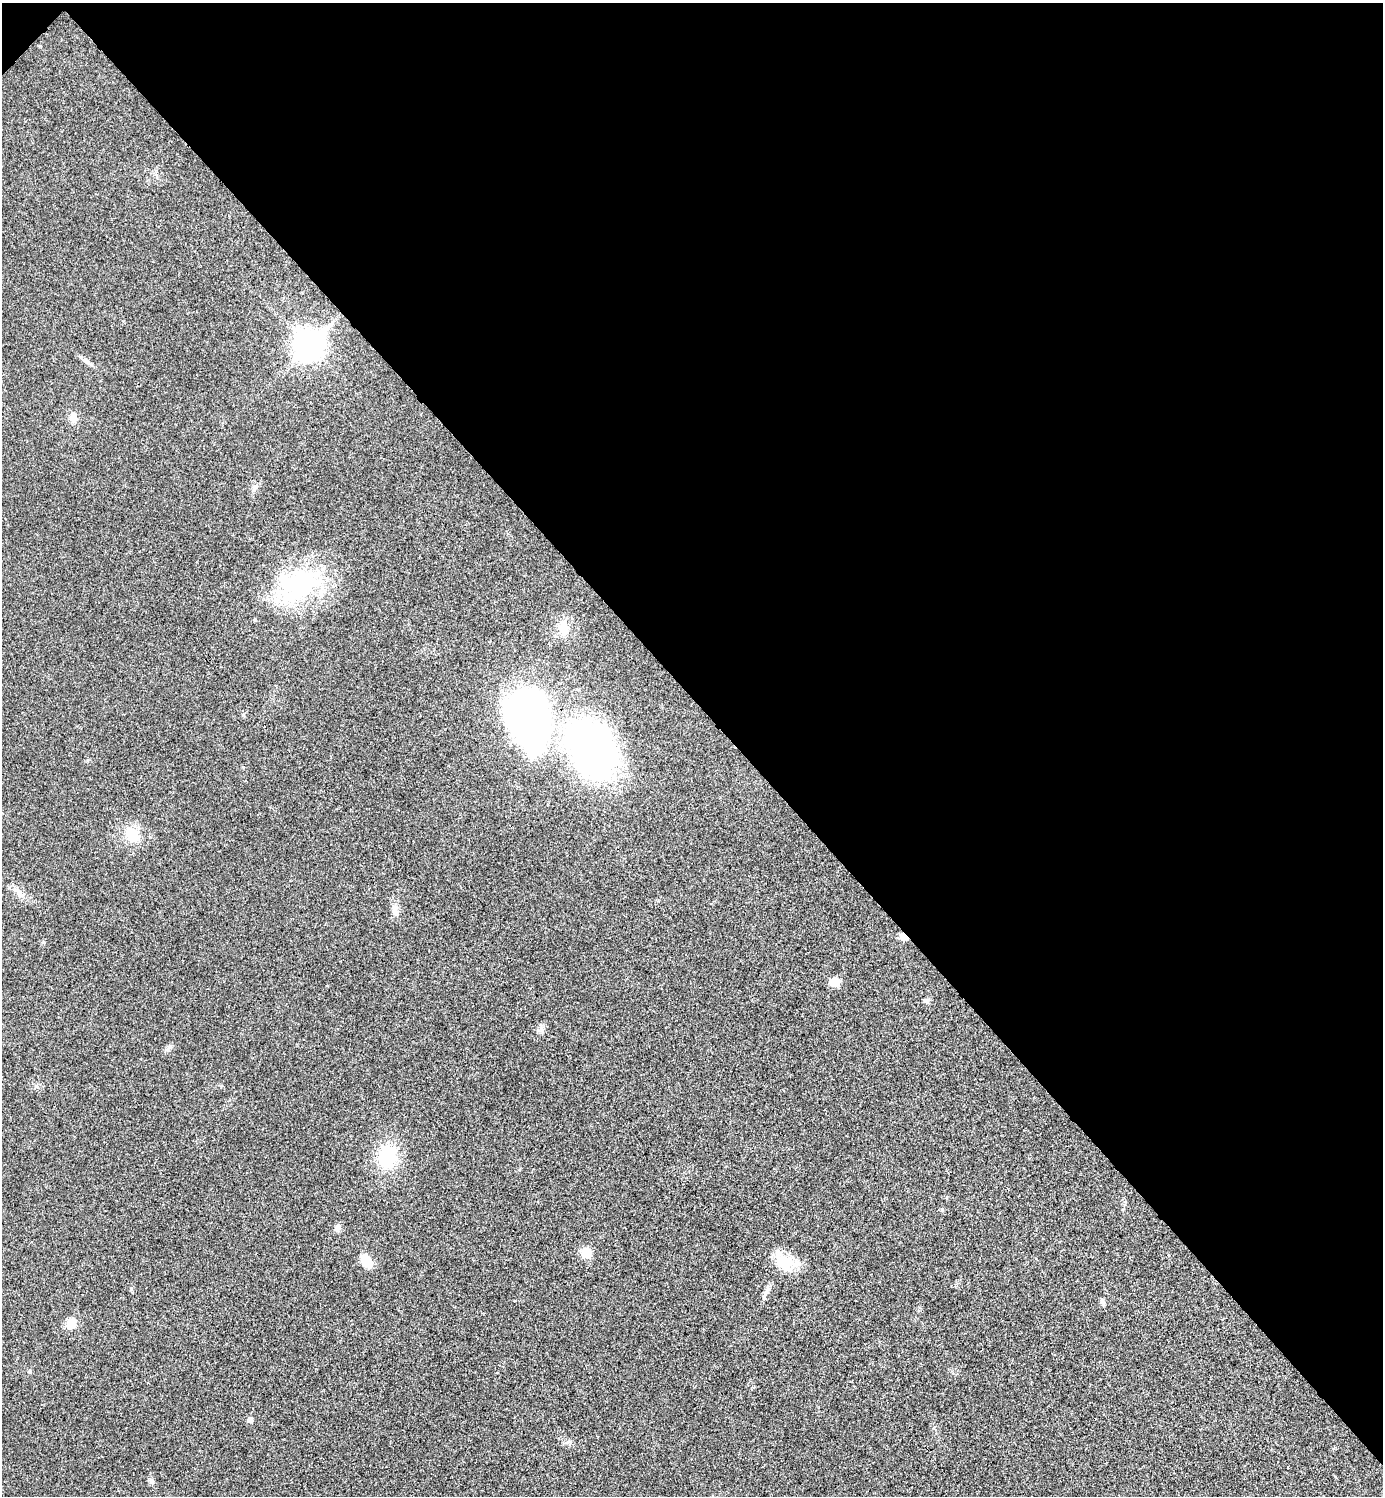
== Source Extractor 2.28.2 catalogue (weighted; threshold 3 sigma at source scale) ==
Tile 3 of 4 x 4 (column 3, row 1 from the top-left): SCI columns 2922-4302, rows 4502-5995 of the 5998 x 5998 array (HDU 1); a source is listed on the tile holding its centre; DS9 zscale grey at full resolution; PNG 1385 x 1498 px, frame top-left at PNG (2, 3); no overlay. Shown black and unused: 47% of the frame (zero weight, under 3 of 4 exposures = <1% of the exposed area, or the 3 px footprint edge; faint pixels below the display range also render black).
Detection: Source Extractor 2.28.2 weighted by HDU 2 'WHT'; one run over the whole footprint, this tile lists its part. Background 0.02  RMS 0.0055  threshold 0.0247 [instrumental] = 3 sigma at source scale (4.5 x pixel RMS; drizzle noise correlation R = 1.50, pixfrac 1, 0.05/0.05 arcsec/px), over >= 5 px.
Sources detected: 28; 1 inside a brighter object's white glare — not listed; the other 27 listed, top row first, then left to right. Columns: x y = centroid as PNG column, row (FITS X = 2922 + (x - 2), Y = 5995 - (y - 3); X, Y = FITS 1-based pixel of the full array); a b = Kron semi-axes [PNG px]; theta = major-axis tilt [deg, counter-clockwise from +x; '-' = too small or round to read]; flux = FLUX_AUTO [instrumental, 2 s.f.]
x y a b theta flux
308 345 11 9 46 630
86 361 11 5 -22 1.8
73 418 11 9 -82 4.1
255 487 11 5 52 2
299 585 55 38 38 64
563 628 21 14 -82 8.1
529 718 62 44 -80 220
592 749 51 37 -57 250
132 834 17 15 -44 12
21 895 7 6 - 1.8
395 910 15 6 -84 3.2
903 937 10 7 -38 3.4
834 982 10 8 0 6.9
926 1000 9 6 -28 1.3
387 1156 23 20 66 29
942 1210 5 4 - 0.68
337 1228 9 7 55 2.2
586 1253 12 11 - 6.7
367 1261 15 10 -50 7.9
787 1262 24 19 71 13
766 1291 7 4 88 1.4
1102 1301 8 5 88 1.4
71 1323 15 11 66 5.6
29 1371 5 4 - 0.72
250 1419 5 5 - 3.2
569 1442 8 5 -31 1.3
151 1481 8 6 -17 1.3
Overlapping masked pixels (flux is a lower limit): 1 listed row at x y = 903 937
Unlisted compact peaks at least as high as the median listed source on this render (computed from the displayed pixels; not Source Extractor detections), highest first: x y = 541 1028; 169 1047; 131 1289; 43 942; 40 46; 243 767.